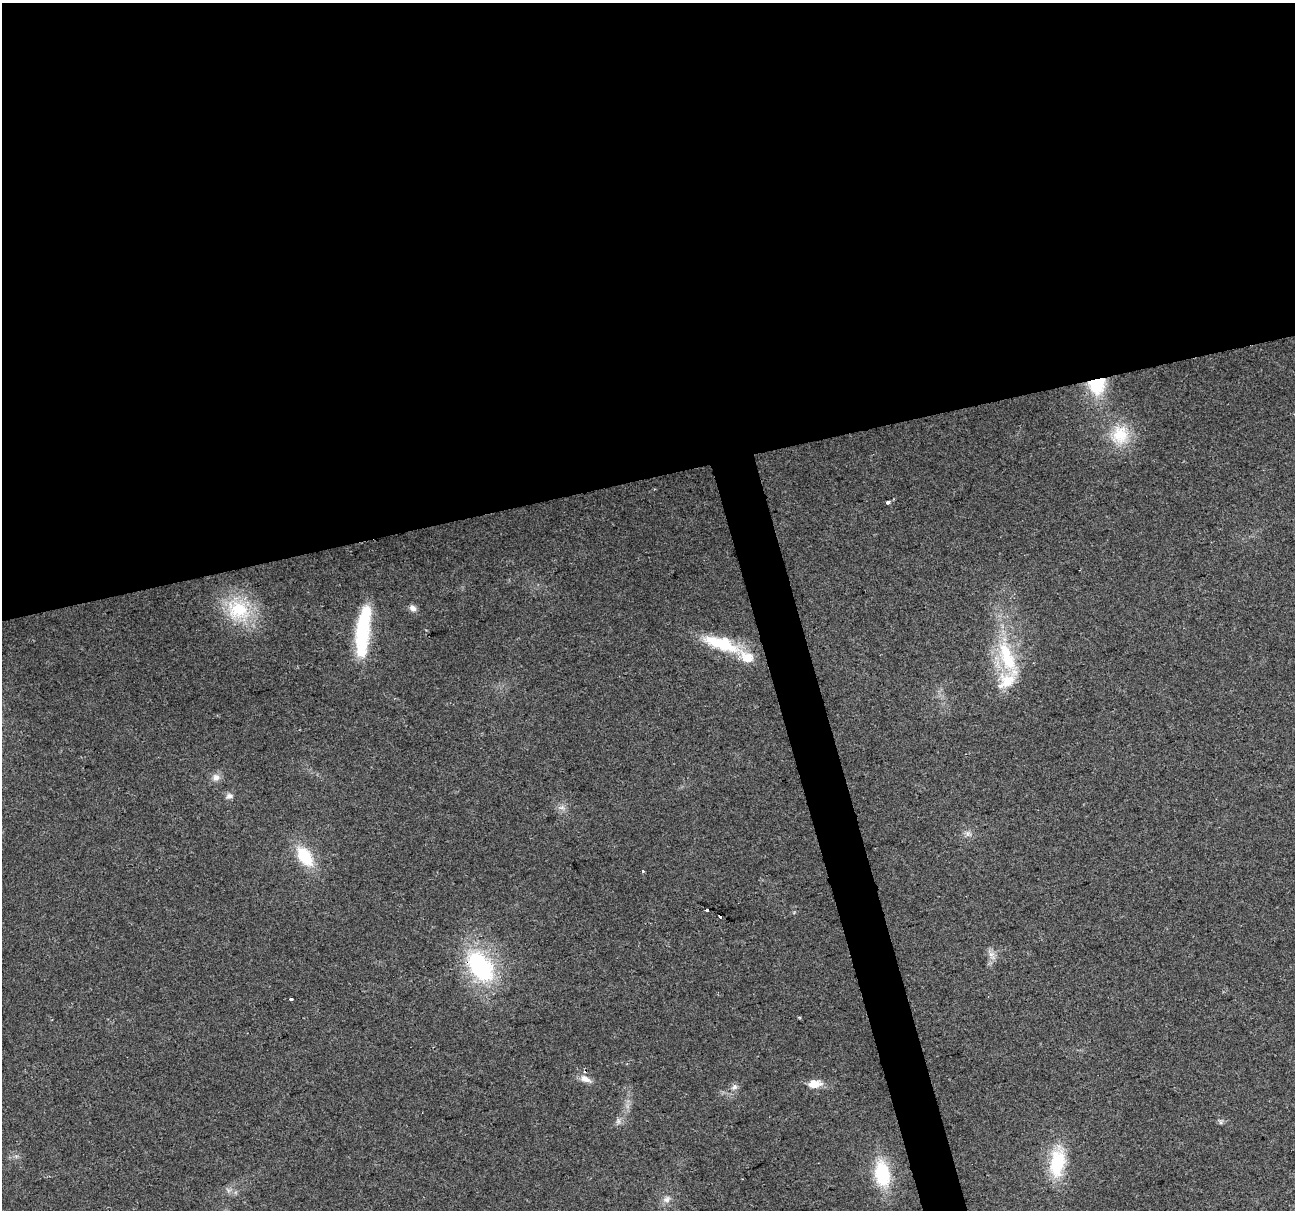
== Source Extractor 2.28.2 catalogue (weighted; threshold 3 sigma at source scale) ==
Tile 2 of 4 x 4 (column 2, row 1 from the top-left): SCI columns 1294-2586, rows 3720-4927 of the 5173 x 4973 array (HDU 1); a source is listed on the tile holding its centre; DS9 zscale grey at full resolution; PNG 1297 x 1212 px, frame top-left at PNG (2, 3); no overlay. Shown black and unused: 42% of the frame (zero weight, under 2 of 3 exposures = <1% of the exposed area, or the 3 px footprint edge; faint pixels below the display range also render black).
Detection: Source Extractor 2.28.2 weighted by HDU 2 'WHT'; one run over the whole footprint, this tile lists its part. Background 0.0557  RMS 0.0074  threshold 0.0334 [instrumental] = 3 sigma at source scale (4.5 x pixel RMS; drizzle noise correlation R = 1.50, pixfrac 1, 0.0396/0.0396 arcsec/px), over >= 5 px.
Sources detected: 32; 1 inside a brighter object's white glare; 1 cosmic-ray / hot-pixel residue — not listed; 2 inside a brighter listed object's ellipse — not listed separately; the other 28 listed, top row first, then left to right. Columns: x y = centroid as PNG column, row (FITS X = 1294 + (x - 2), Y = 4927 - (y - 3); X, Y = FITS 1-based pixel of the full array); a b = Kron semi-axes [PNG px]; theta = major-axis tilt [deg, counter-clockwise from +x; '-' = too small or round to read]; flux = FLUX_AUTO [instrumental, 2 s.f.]
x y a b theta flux
1097 384 19 17 74 35
1120 435 26 23 87 27
887 502 4 3 - 4.5
413 608 9 8 - 3.6
238 610 37 30 -34 44
363 627 52 15 82 57
721 643 48 14 -18 40
1007 657 51 19 -69 50
216 777 11 10 - 4.6
229 796 11 7 17 3
562 808 9 4 8 2.3
967 833 9 7 89 3
305 856 26 14 -56 28
643 871 3 3 - 1.3
707 910 3 3 - 3.9
720 916 3 3 - 8.2
991 954 8 6 -43 3.5
480 966 39 24 -54 85
291 999 3 3 - 6.3
585 1079 18 8 -25 5.9
815 1084 16 10 0 10
734 1087 10 8 40 3.4
618 1121 8 6 89 2.5
1221 1122 7 4 -89 1.3
1057 1162 37 18 82 40
882 1174 26 15 -80 45
228 1190 8 4 -45 1.9
667 1199 12 9 30 4.5
Overlapping masked pixels (flux is a lower limit): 2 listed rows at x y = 1097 384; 480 966